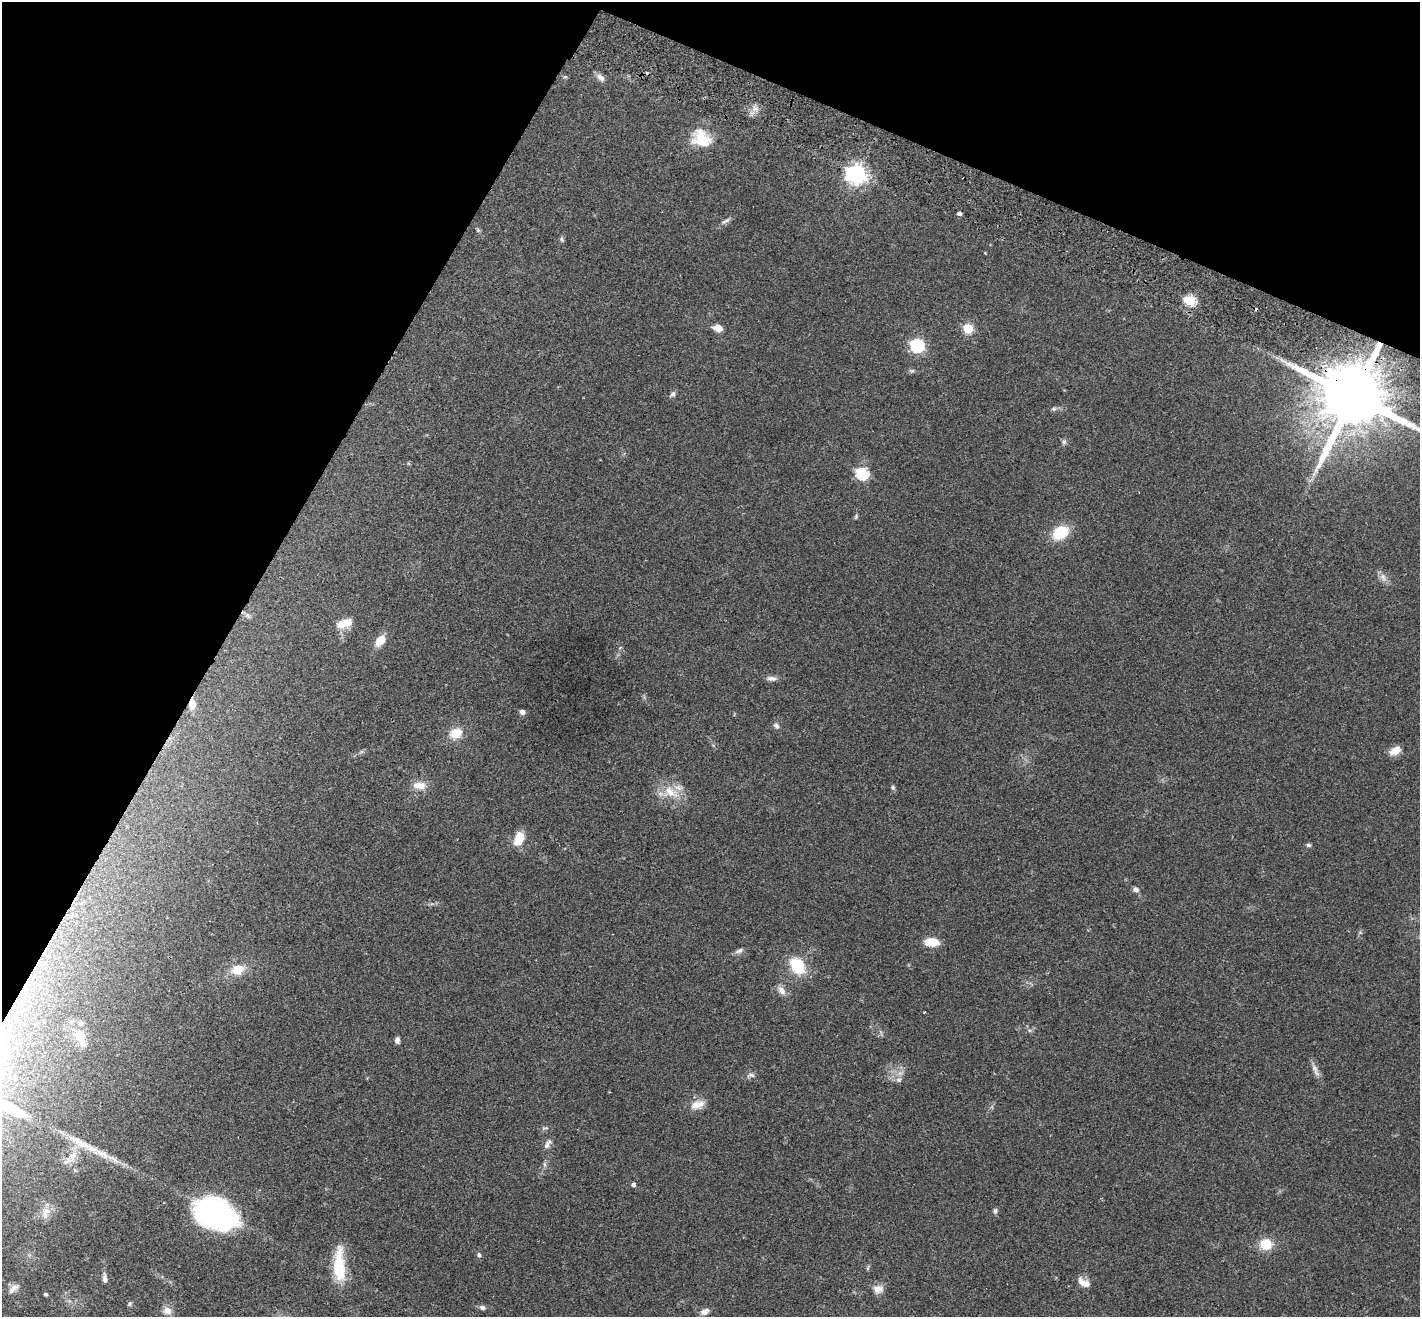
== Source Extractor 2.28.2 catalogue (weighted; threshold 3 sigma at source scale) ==
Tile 2 of 4 x 4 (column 2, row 1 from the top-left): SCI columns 1448-2865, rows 4143-5457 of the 5733 x 5790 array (HDU 1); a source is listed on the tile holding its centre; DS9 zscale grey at full resolution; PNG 1422 x 1319 px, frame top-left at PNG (2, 2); no overlay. Shown black and unused: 24% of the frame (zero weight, under 2 of 3 exposures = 3% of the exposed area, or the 3 px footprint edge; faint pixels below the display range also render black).
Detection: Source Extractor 2.28.2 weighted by HDU 2 'WHT'; one run over the whole footprint, this tile lists its part. Background 0.0446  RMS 0.0066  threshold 0.0298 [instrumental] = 3 sigma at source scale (4.5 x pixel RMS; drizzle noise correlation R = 1.50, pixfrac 1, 0.05/0.05 arcsec/px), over >= 5 px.
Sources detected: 85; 1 too faint to see at this stretch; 2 cosmic-ray / hot-pixel residue — not listed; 4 inside a brighter listed object's ellipse — not listed separately; the other 78 listed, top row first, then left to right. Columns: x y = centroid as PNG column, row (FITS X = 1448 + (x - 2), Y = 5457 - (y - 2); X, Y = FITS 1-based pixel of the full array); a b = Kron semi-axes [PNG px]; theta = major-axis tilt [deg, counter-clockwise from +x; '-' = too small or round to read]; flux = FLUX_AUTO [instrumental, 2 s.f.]
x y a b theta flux
565 77 6 4 -17 0.85
600 77 13 8 -45 3.2
755 108 11 8 -53 4.1
701 138 27 21 -31 21
856 174 8 7 - 360
959 213 4 4 - 2.2
725 221 16 5 29 2.6
478 230 6 5 - 1
562 239 8 5 -75 1.2
985 253 3 3 - 0.38
1190 300 6 5 - 56
717 328 13 9 -17 4.9
968 328 5 5 - 37
917 345 6 6 - 110
912 371 7 6 - 1.3
673 394 8 7 - 1.8
1353 396 19 17 58 8000
1054 409 7 6 - 1.4
1064 442 8 6 -81 1.6
862 473 6 6 - 77
1310 480 10 4 29 1.6
856 516 7 5 80 1
1061 533 16 12 33 23
1383 577 14 8 -58 4.1
247 615 10 7 -40 2.4
345 623 19 10 18 9.8
380 641 12 8 53 9.7
620 648 6 3 20 0.63
771 678 15 6 -2 3.1
192 704 13 8 -90 6
522 712 6 6 - 2.4
776 726 9 6 -51 2.2
456 733 12 10 30 13
1395 750 14 9 30 6.3
419 786 17 10 -4 7.9
893 788 7 6 - 1.2
670 792 28 17 -16 16
519 838 14 8 68 15
1308 845 6 5 - 1.3
1135 889 8 6 -39 2.5
432 904 7 4 -17 1.2
1360 932 6 5 - 1.1
932 942 12 7 -3 15
739 951 12 6 24 2.3
797 966 27 18 -55 22
238 969 17 12 18 12
781 990 14 8 -51 4.4
924 1012 3 2 - 0.55
1030 1030 8 4 0 1.2
881 1033 12 3 -70 1.2
80 1037 28 14 -68 12
397 1040 7 5 89 2.5
1315 1069 23 7 -66 4.1
751 1075 11 7 11 2.6
899 1080 9 8 - 3
697 1106 17 13 -6 7.4
545 1128 11 4 14 1.3
80 1143 51 9 -30 16
547 1144 14 7 61 3.3
73 1156 19 10 67 8
545 1164 9 4 -89 1.5
633 1184 4 4 - 2
995 1211 7 6 - 1.5
46 1212 24 10 77 7.5
215 1213 30 20 -26 210
1266 1244 16 14 6 12
479 1255 7 5 -68 1.4
339 1265 44 13 -88 27
868 1268 8 3 77 0.91
105 1278 12 6 -81 3
1084 1283 16 8 -26 6.4
14 1288 16 8 42 4.2
878 1289 13 11 13 5.2
45 1294 5 4 - 1.2
130 1303 7 5 48 1.2
482 1307 7 6 - 2.2
167 1311 11 9 -17 5.3
704 1312 12 8 22 3.7
Overlapping masked pixels (flux is a lower limit): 2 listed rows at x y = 1353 396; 192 704
Isophote crosses this tile's border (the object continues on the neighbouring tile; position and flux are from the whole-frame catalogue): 1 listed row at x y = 1353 396